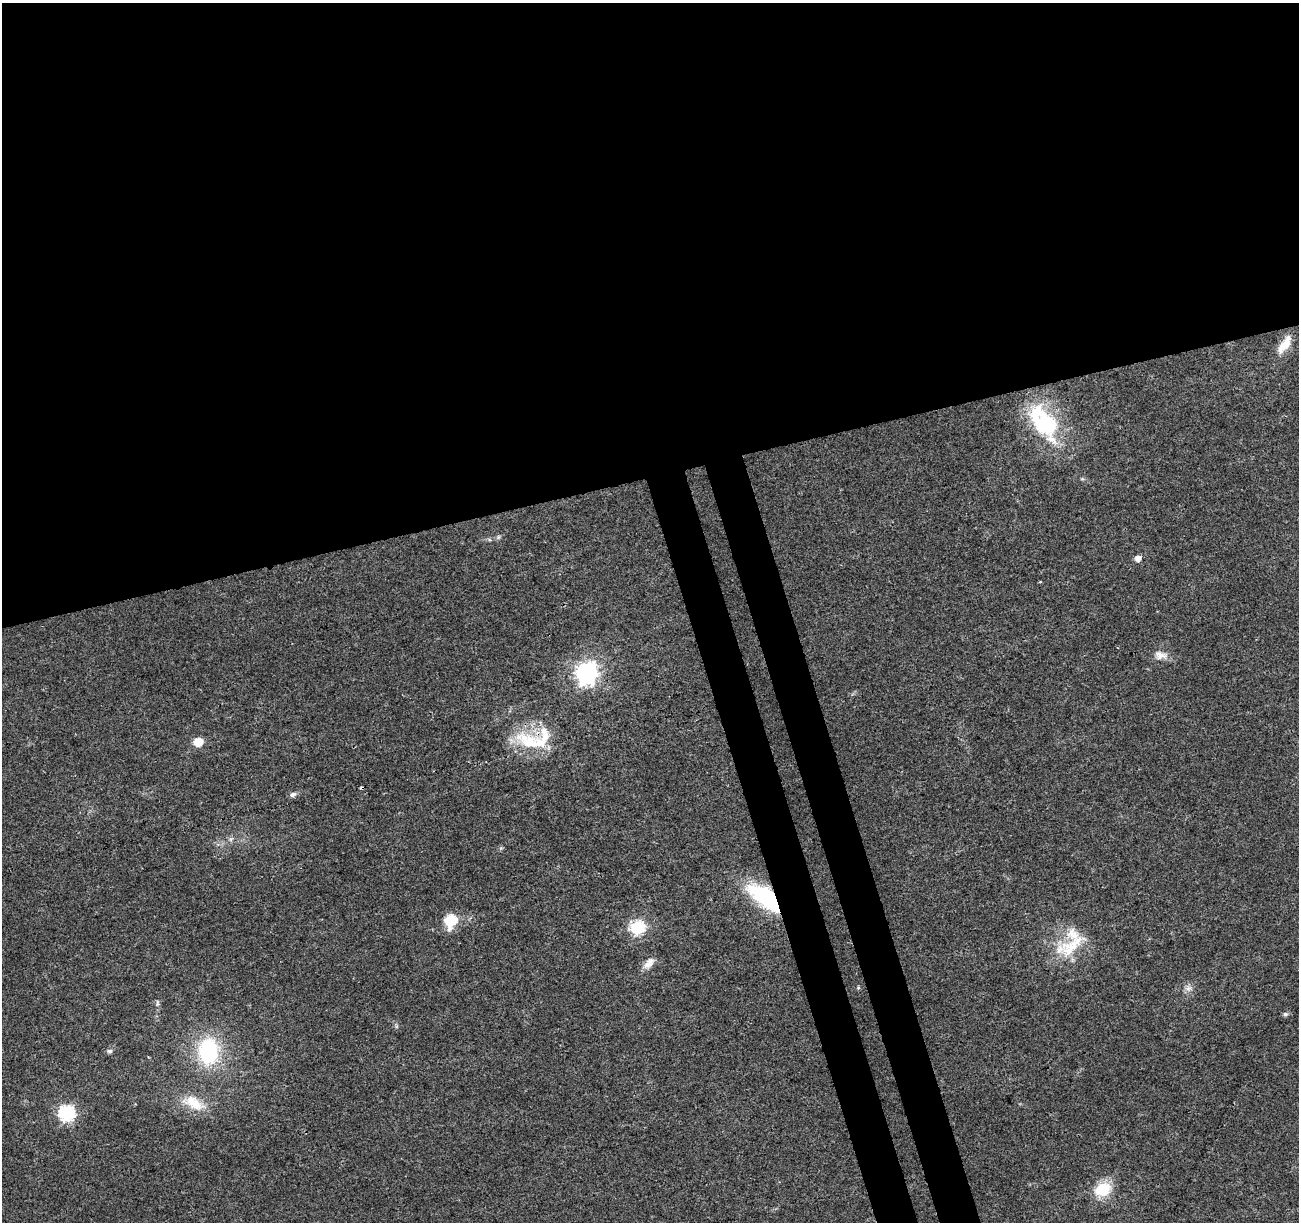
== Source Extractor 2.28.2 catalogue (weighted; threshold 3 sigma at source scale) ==
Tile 2 of 4 x 4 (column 2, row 1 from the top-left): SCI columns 1353-2649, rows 3729-4948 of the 5300 x 5068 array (HDU 1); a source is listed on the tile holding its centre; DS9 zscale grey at full resolution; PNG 1301 x 1224 px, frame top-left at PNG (2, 3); no overlay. Shown black and unused: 43% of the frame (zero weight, under 3 of 4 exposures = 5% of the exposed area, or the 3 px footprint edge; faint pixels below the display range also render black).
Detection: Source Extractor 2.28.2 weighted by HDU 2 'WHT'; one run over the whole footprint, this tile lists its part. Background 0.0184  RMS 0.0029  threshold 0.0132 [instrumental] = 3 sigma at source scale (4.5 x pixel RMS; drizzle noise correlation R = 1.50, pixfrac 1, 0.0396/0.0396 arcsec/px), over >= 5 px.
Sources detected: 29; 1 cosmic-ray / hot-pixel residue — not listed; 3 inside a brighter listed object's ellipse — not listed separately; the other 25 listed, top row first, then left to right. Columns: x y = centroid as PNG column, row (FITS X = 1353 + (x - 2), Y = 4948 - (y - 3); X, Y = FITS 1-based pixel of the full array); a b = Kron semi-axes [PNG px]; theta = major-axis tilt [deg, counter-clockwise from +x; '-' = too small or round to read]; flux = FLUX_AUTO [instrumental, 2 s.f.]
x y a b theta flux
1285 344 27 10 55 4.8
1045 424 48 31 -56 29
1082 479 6 4 17 0.38
498 537 7 4 71 0.47
1138 558 6 6 - 1.8
1160 655 18 10 -18 2.7
586 673 8 8 - 170
198 742 7 6 - 6.5
535 742 60 21 -8 16
293 794 9 6 32 0.93
231 839 7 4 72 0.59
501 848 5 5 - 0.42
766 898 37 16 -38 31
450 920 14 12 72 8.2
637 928 7 6 - 47
1071 947 42 19 37 12
648 964 14 10 19 2.3
1188 988 10 7 24 1.3
157 1003 8 4 -82 0.57
1285 1014 6 5 - 0.79
110 1051 7 6 - 0.71
208 1051 21 16 89 31
193 1103 34 16 -27 7.8
66 1113 7 7 - 66
1103 1189 23 17 26 8.3
Overlapping masked pixels (flux is a lower limit): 2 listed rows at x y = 535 742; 766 898